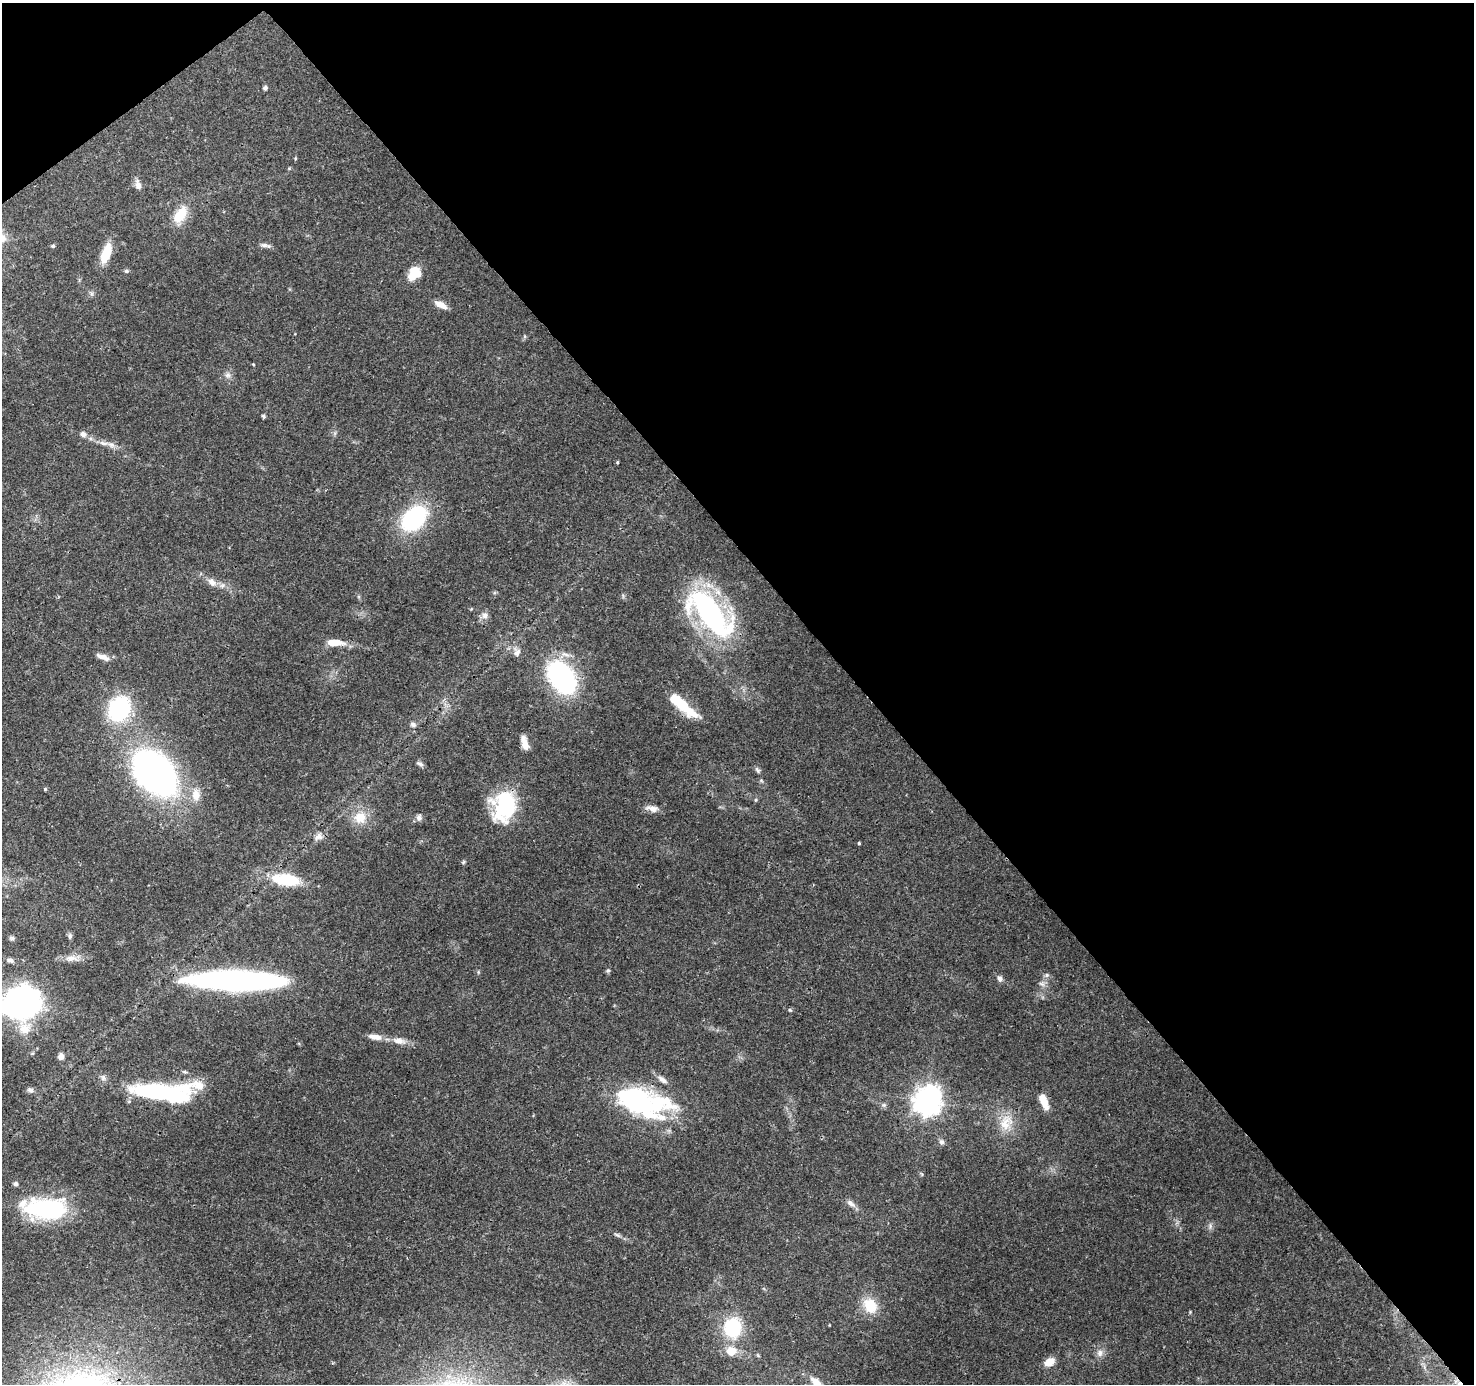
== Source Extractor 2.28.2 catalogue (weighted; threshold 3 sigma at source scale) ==
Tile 3 of 4 x 4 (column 3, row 1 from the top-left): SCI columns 3042-4513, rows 4354-5735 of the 6082 x 6009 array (HDU 1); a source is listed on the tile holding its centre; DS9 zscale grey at full resolution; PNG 1476 x 1386 px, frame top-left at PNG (2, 3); no overlay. Shown black and unused: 43% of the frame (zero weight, under 3 of 4 exposures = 7% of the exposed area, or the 3 px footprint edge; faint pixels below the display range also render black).
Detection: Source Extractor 2.28.2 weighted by HDU 2 'WHT'; one run over the whole footprint, this tile lists its part. Background 0.0912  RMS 0.0036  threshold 0.0161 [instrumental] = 3 sigma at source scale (4.5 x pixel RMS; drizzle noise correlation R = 1.50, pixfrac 1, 0.0396/0.0396 arcsec/px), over >= 5 px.
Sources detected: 90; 2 inside a brighter object's white glare — not listed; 7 inside a brighter listed object's ellipse — not listed separately; the other 81 listed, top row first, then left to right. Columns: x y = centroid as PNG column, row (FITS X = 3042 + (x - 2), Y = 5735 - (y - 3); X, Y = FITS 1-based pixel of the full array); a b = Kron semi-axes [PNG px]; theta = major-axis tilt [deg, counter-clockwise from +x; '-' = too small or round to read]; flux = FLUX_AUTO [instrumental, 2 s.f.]
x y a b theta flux
265 88 5 4 - 1
295 158 5 4 - 0.35
289 168 6 4 1 0.37
138 184 15 7 -75 1.9
180 215 23 13 57 8.3
264 245 14 5 -2 1.3
53 246 5 4 - 0.64
106 253 22 9 70 8.4
126 271 6 5 - 0.58
414 273 15 12 54 7.8
440 304 17 7 -28 3
253 364 4 3 - 0.27
227 375 9 8 - 1.6
263 416 4 4 - 0.74
83 434 8 7 - 1.6
103 443 13 6 -12 2.1
617 462 4 3 - 0.4
414 518 21 14 46 53
212 582 15 9 -50 2.8
471 609 4 4 - 0.3
709 612 52 22 -48 96
485 615 10 8 89 1.8
335 642 22 8 -3 5.6
517 652 13 10 -73 2.3
103 657 18 6 -19 2.5
561 677 27 18 -56 74
679 702 34 12 -45 11
119 708 22 18 62 40
413 724 9 6 -26 0.96
525 743 17 7 -74 3.2
420 764 11 5 -26 0.89
757 770 9 5 -53 0.88
155 773 41 29 -43 160
45 789 4 4 - 0.42
196 795 18 12 -87 4.7
756 800 6 4 89 0.44
505 806 33 22 75 31
652 808 18 7 -9 2.5
360 817 17 16 - 6.9
419 818 9 8 - 1.4
318 837 13 9 31 2.1
859 843 3 3 - 0.51
288 880 22 11 -5 16
70 936 8 6 -82 0.81
12 938 7 5 -1 0.71
72 958 25 9 4 3.4
10 960 10 6 -17 1.1
608 971 6 5 - 0.61
1046 975 7 5 22 0.88
1000 979 8 6 -71 1.4
236 981 86 16 -1 130
1042 984 9 8 - 1.5
21 1004 22 18 8 240
790 1010 5 5 - 0.5
377 1037 11 8 -16 2.4
399 1041 21 9 -12 3.6
61 1056 7 6 - 2
185 1072 6 4 -18 0.55
103 1077 9 6 -51 1.2
662 1080 15 6 -36 2
30 1090 9 6 -15 1.1
152 1092 77 16 1 54
927 1101 10 9 - 400
1044 1101 18 7 -68 5.4
638 1103 48 28 -34 59
884 1105 8 6 20 0.85
1006 1123 25 19 74 8.6
941 1142 8 7 - 1.1
16 1183 5 5 - 1
851 1203 15 7 -39 2
46 1209 39 19 -3 51
1210 1226 7 6 - 1.1
617 1235 10 4 -24 0.95
870 1306 20 16 -54 9.2
1190 1312 4 4 - 0.31
732 1328 19 17 82 24
731 1351 10 8 1 6.2
1100 1353 11 9 72 2
1049 1362 12 8 30 4.1
818 1384 25 7 -48 6.1
1459 1384 9 8 - 2
Overlapping masked pixels (flux is a lower limit): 2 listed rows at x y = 679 702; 1459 1384
Isophote crosses this tile's border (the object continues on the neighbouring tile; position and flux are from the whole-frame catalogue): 3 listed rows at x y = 21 1004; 818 1384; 1459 1384